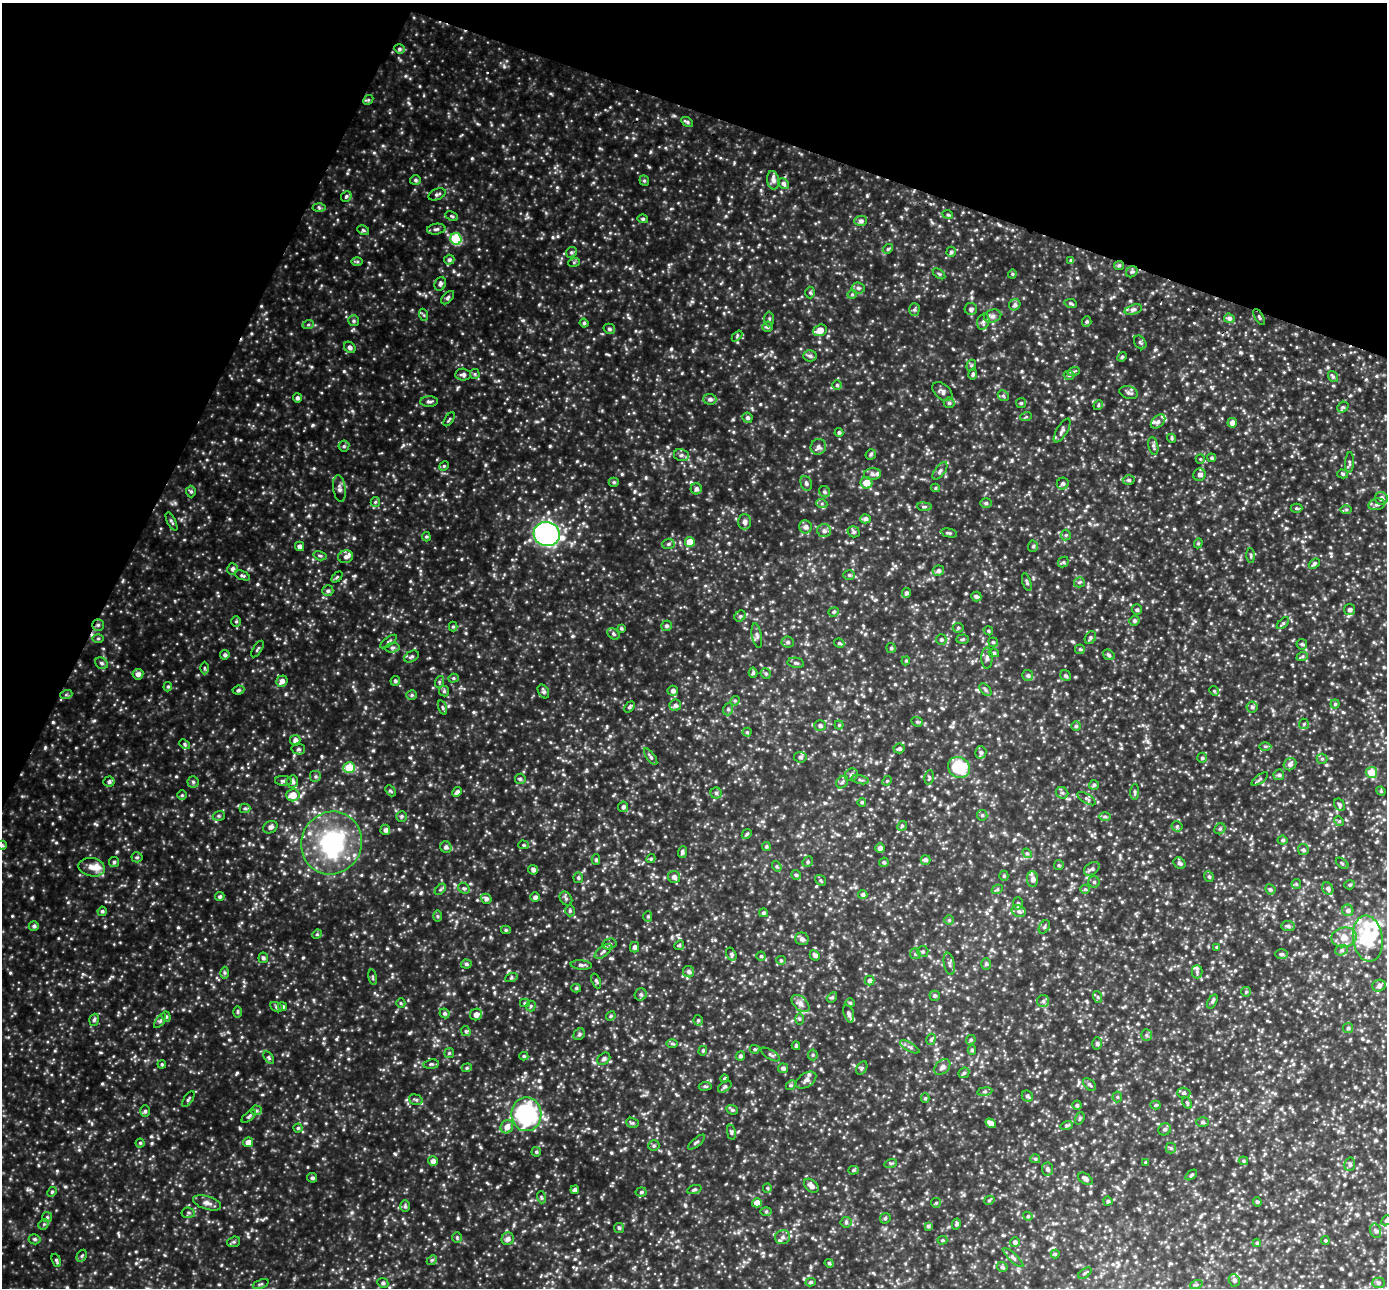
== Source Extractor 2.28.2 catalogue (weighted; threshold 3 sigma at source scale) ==
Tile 2 of 4 x 4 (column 2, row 1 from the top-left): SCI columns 1414-2798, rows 4055-5340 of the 5599 x 5666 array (HDU 1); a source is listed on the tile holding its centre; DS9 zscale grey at full resolution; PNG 1389 x 1290 px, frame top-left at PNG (2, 3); each listed source drawn as its Kron ellipse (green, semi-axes under 4 px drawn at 4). Shown black and unused: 19% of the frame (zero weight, under 2 of 3 exposures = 3% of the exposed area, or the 3 px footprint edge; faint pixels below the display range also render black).
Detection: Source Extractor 2.28.2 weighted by HDU 2 'WHT'; one run over the whole footprint, this tile lists its part. Background 0.407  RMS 0.059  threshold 0.266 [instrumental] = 3 sigma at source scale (4.5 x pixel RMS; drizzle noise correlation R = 1.50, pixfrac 1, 0.05/0.05 arcsec/px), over >= 5 px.
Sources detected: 778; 1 inside a brighter object's white glare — neither listed nor drawn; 19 inside a brighter listed object's ellipse — not listed separately; of the other 758, all 500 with FLUX_AUTO >= 6.54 (the completeness limit of this list) listed and drawn (258 fainter detections not listed), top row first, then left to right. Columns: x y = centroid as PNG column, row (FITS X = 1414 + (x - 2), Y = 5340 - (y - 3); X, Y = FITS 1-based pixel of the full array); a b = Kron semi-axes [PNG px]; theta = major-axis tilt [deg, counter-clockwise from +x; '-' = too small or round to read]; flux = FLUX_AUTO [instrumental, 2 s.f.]
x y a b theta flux
399 49 5 4 - 9.3
368 100 5 4 - 7.6
687 122 6 4 -31 10
415 180 5 4 - 9.8
773 180 9 6 -80 19
644 181 5 4 - 8.1
783 183 6 5 - 14
437 194 9 5 23 13
346 196 6 4 47 8
319 208 6 4 -3 8
948 215 5 3 - 7
452 216 7 4 -27 7.2
643 219 5 4 - 8.1
861 221 6 5 - 15
436 229 9 5 8 12
363 230 6 4 -29 7.7
456 239 6 5 - 280
888 249 5 4 - 7.8
571 252 6 5 - 8.4
951 252 5 4 - 10
449 260 5 5 - 11
1071 260 4 4 - 8.8
357 262 6 4 0 7.4
574 262 6 4 19 7
1119 265 5 4 - 7.9
1132 272 6 5 - 10
939 274 7 3 -36 6.7
1012 274 4 4 - 6.8
440 284 7 5 64 11
858 288 7 5 -8 11
810 293 6 4 -88 9
852 294 5 4 - 6.7
448 298 8 4 47 10
1070 303 6 4 -9 9.1
1015 305 6 5 - 13
971 309 6 6 - 13
914 310 6 5 - 9.9
1133 310 9 5 17 14
424 315 6 4 -71 7.2
993 316 9 6 16 17
1259 317 9 2 -59 6.6
1229 318 5 4 - 14
769 319 7 5 88 8.9
354 321 5 5 - 9.5
983 322 8 6 72 15
1087 322 5 4 - 7.4
584 323 4 4 - 8.2
308 325 6 4 19 7.1
767 327 5 5 - 11
609 329 6 5 - 10
820 330 7 5 20 43
737 336 6 4 48 6.9
1140 342 7 5 -54 9.3
350 347 6 5 - 16
810 356 6 5 - 14
1122 357 5 4 - 6.5
971 365 6 4 69 8
1074 371 6 4 19 7.8
475 374 5 5 - 7.7
973 374 5 4 - 10
463 375 8 6 -2 14
1069 375 5 5 - 7.4
1333 377 6 4 -54 8.9
837 385 4 4 - 7.5
942 392 11 7 -42 21
1129 392 9 6 -15 16
1003 396 6 5 - 9
297 398 5 4 - 13
710 399 6 5 - 15
429 401 9 5 2 13
949 403 5 5 - 11
1021 403 5 5 - 6.7
1098 405 5 4 - 6.8
1343 407 6 4 41 7.4
1026 417 6 3 19 6.6
747 418 5 5 - 12
449 419 8 3 56 6.6
1158 421 8 5 42 13
1232 423 5 5 - 26
1062 431 13 5 59 19
839 432 4 4 - 9.7
1172 438 5 4 - 7
344 446 5 5 - 8.6
1153 446 9 5 -78 13
818 447 8 7 - 19
871 454 5 5 - 9.9
681 455 7 6 - 16
1212 458 4 4 - 7.9
1200 459 5 4 - 7
1349 462 10 4 87 11
444 466 5 4 - 6.6
940 471 10 5 52 14
872 474 8 6 4 15
1343 474 5 4 - 8.3
1200 475 6 6 - 15
1129 480 6 4 -2 9.5
614 482 5 4 - 8.4
806 483 7 5 -69 12
866 483 6 5 - 70
1063 484 6 5 - 13
935 488 4 4 - 6.6
339 489 13 6 -82 20
696 489 5 5 - 15
191 492 6 5 - 8.1
825 492 6 5 - 10
1381 498 6 6 - 23
375 502 5 4 - 7.1
986 503 5 5 - 10
822 504 5 4 - 7.8
1377 504 8 6 11 15
924 507 7 4 -7 8
1296 508 6 4 0 7.6
1346 510 6 4 0 9.7
865 519 5 4 - 15
171 521 10 4 -63 9.3
744 522 7 6 - 16
805 527 6 6 - 20
824 531 7 6 - 18
854 532 6 5 - 10
949 533 8 4 -12 8.9
547 534 13 12 - 1400
1066 535 5 5 - 7.6
426 537 5 4 - 6.9
690 542 5 5 - 74
1198 543 5 4 - 6.8
668 544 6 5 - 9.4
299 546 5 4 - 19
1033 546 6 5 - 8.9
320 556 6 4 -15 9.3
1251 556 7 3 -89 7
346 557 7 6 - 19
1063 562 6 5 - 8
1314 564 6 4 39 11
233 569 6 5 - 15
938 571 5 5 - 16
242 575 8 4 -22 9.2
849 575 6 5 - 9.4
337 577 6 4 45 6.9
1027 582 9 4 -72 8.5
1079 582 5 5 - 7.9
328 591 5 5 - 12
906 593 5 4 - 11
976 596 5 4 - 12
1137 610 5 5 - 9.9
1349 610 5 5 - 15
834 612 5 4 - 7.2
740 616 6 5 - 9.1
236 621 5 4 - 6.6
1134 621 5 5 - 11
1283 623 7 4 43 8.7
98 625 6 5 - 10
666 626 5 5 - 11
453 627 5 4 - 6.9
621 628 4 4 - 7.5
958 628 5 5 - 8.3
988 631 5 4 - 6.9
613 634 7 5 -42 9.9
757 635 12 5 -79 14
98 638 6 4 1 7.3
1090 638 7 5 59 11
963 639 6 4 3 7.9
941 640 5 5 - 9.2
388 642 10 4 35 9.6
788 642 6 5 - 12
993 642 5 4 - 7.2
839 643 5 4 - 7.3
1302 644 5 5 - 9.4
392 648 7 5 5 11
891 648 5 5 - 8.3
257 649 9 4 57 8
1080 649 5 4 - 7.8
994 653 5 4 - 8.2
225 655 5 4 - 12
1109 655 6 5 - 11
411 657 8 5 29 10
1302 657 6 4 20 7.8
987 658 10 5 89 17
906 661 4 4 - 6.6
101 663 7 5 -31 10
796 663 8 5 -10 11
204 668 6 4 -90 6.6
753 673 5 4 - 7.6
766 673 5 5 - 8.4
138 674 5 5 - 19
1028 675 5 5 - 12
1065 676 6 5 - 9.2
453 678 5 4 - 6.6
282 681 6 5 - 23
395 681 5 4 - 10
439 682 6 4 73 6.6
168 687 5 4 - 7.1
238 690 6 4 9 9.5
985 690 7 4 -48 10
444 691 5 5 - 8.8
543 691 7 5 -59 12
673 691 5 5 - 16
1214 691 5 4 - 6.7
66 695 6 4 19 7.1
412 695 5 4 - 8.1
735 701 5 4 - 6.9
1335 704 4 4 - 7.3
675 705 6 5 - 14
629 707 6 4 50 9.8
1252 707 5 5 - 11
443 708 7 3 -71 6.9
728 709 6 5 - 9.8
917 722 6 4 -20 8.8
1304 724 5 5 - 6.6
820 725 6 5 - 13
839 725 4 4 - 6.9
1076 726 5 5 - 8.3
747 732 4 4 - 6.9
295 740 5 5 - 23
185 744 6 4 -44 8.1
1265 746 6 4 0 7.3
899 748 5 5 - 11
298 749 7 5 -13 11
981 752 6 5 - 11
651 757 10 4 -54 9.4
800 757 6 5 - 13
1202 758 5 4 - 8.7
1322 759 5 5 - 8.3
1290 764 7 6 - 17
959 767 11 10 - 200
349 768 6 5 - 130
1371 772 5 5 - 76
851 775 7 6 - 12
1279 775 5 5 - 11
316 776 6 6 - 12
929 777 7 4 81 8.3
520 779 5 5 - 9.2
1260 779 10 4 34 9.8
860 780 9 3 -13 8.5
283 781 8 5 -5 12
292 781 6 5 - 17
887 781 5 4 - 6.7
109 782 5 5 - 12
193 782 5 5 - 9.6
842 782 7 5 47 12
1094 785 5 5 - 9.5
390 791 6 4 -48 8.3
1381 791 5 4 - 6.9
457 792 5 4 - 16
1135 792 8 4 87 10
716 793 5 5 - 10
1062 793 6 5 - 11
182 795 4 4 - 7
293 795 6 6 - 61
1087 799 10 4 -31 11
862 802 4 4 - 8.2
1340 805 6 5 - 11
623 807 5 5 - 13
245 808 5 4 - 8.9
982 815 5 5 - 8.1
219 816 6 5 - 8.8
401 816 5 5 - 8.3
1105 817 6 4 -1 8.7
1339 821 5 4 - 6.8
902 826 5 4 - 7.1
1177 826 5 5 - 9
270 827 7 6 - 16
1220 829 6 5 - 8.6
385 830 5 5 - 17
747 834 5 4 - 6.9
1283 840 5 4 - 10
331 843 32 30 64 510
2 845 5 4 - 7.1
524 845 5 4 - 7.5
766 846 4 4 - 8.2
446 847 6 5 - 14
880 848 5 5 - 16
1303 850 6 5 - 10
682 852 6 4 85 10
1027 853 5 4 - 7.7
137 857 5 5 - 7.2
651 859 5 4 - 7.6
596 860 5 4 - 9.2
925 860 5 5 - 12
114 862 5 5 - 8.3
808 862 6 5 - 8.4
884 862 5 4 - 9.2
1180 863 6 5 - 14
1342 863 7 4 -37 7.5
1059 865 5 4 - 6.8
777 866 5 4 - 6.9
92 867 13 9 -10 38
1092 869 8 5 34 14
533 870 5 4 - 16
796 875 5 5 - 7.2
1004 876 5 4 - 7.9
1209 876 5 4 - 8
674 877 6 6 - 19
578 878 5 5 - 9.1
1033 879 8 5 89 20
820 880 6 4 -37 7.4
1094 882 5 5 - 9.5
1296 884 5 4 - 7.1
1350 885 5 4 - 8.2
464 888 6 5 - 8.8
1328 888 6 5 - 14
440 889 7 4 45 8.9
997 889 6 4 29 7.9
1085 889 5 4 - 7.3
1270 889 5 5 - 10
863 894 4 4 - 12
220 897 5 4 - 11
535 897 5 5 - 16
486 899 5 4 - 14
566 899 7 5 -54 12
1018 903 6 5 - 9.1
1348 910 6 5 - 15
102 911 4 4 - 9.1
570 911 5 4 - 8.6
1019 911 7 5 -23 15
763 913 4 4 - 9.6
437 916 6 4 -89 7.1
648 916 5 4 - 7.8
949 920 5 5 - 6.8
34 926 5 4 - 11
1288 926 7 5 -1 12
1044 927 7 5 60 8.9
506 930 5 4 - 7.6
317 934 5 4 - 6.6
1344 937 13 10 12 45
802 939 7 6 - 17
1368 939 23 15 -82 250
609 944 7 5 14 11
679 945 5 4 - 6.6
634 947 5 4 - 14
1217 947 4 3 - 7.4
1341 950 6 5 - 9.9
603 951 10 5 40 14
923 951 5 5 - 9.3
731 954 7 4 -59 8.5
915 954 6 5 - 8.5
1281 954 6 5 - 9.7
815 955 5 4 - 14
761 956 4 4 - 6.6
263 958 5 5 - 11
781 960 5 4 - 6.7
466 964 5 4 - 9
949 964 11 5 -78 15
986 964 6 5 - 9.9
581 965 10 4 -5 13
689 972 6 5 - 15
1197 972 6 5 - 12
225 973 6 4 -90 8.3
373 977 8 3 -81 6.7
511 978 6 4 19 7.1
869 980 5 5 - 16
596 981 8 4 -68 8.4
1379 986 7 6 - 17
576 988 5 4 - 8.2
1246 992 5 4 - 7.2
641 994 6 5 - 12
935 996 5 5 - 9.4
832 997 5 4 - 9.3
1098 997 6 4 -71 7.6
1043 1001 6 6 - 12
1212 1002 7 4 59 9.2
401 1003 5 4 - 6.7
525 1003 5 4 - 7.8
800 1003 10 6 -43 23
850 1003 5 4 - 6.8
531 1006 5 5 - 7.6
276 1007 6 4 -29 9.3
282 1007 4 4 - 11
238 1012 6 4 -89 7.2
444 1013 5 4 - 11
476 1014 6 5 - 27
849 1014 9 5 -74 13
611 1016 5 4 - 6.9
166 1017 5 4 - 7.8
799 1019 6 4 -88 6.8
94 1020 6 4 71 9.7
698 1020 5 4 - 8.5
160 1021 8 4 55 9.8
1348 1028 5 5 - 7.9
466 1031 5 4 - 7.3
579 1034 6 5 - 8.4
1146 1035 6 5 - 10
931 1039 6 4 71 9.7
971 1040 5 4 - 7.8
1097 1043 6 4 -86 11
672 1044 6 4 0 7.5
796 1046 4 3 - 7.3
910 1047 11 3 -30 11
755 1049 5 4 - 7.5
972 1050 4 4 - 8.4
703 1051 5 4 - 6.9
449 1053 5 5 - 7.2
770 1055 10 4 -33 11
813 1055 5 5 - 8.3
524 1056 4 4 - 7.9
740 1056 4 4 - 11
269 1058 7 4 -59 8.2
604 1059 7 5 42 11
162 1064 4 3 - 6.7
431 1064 8 4 8 9.1
942 1067 9 6 44 17
467 1068 5 4 - 7.5
783 1068 5 5 - 14
862 1068 7 5 61 8.7
964 1073 6 5 - 8
725 1079 4 4 - 8.2
806 1080 11 7 34 18
1089 1084 7 5 -43 10
791 1085 5 4 - 6.7
705 1086 6 4 6 7.6
725 1087 7 4 36 10
985 1092 7 4 8 8.7
1184 1093 6 5 - 9.6
1027 1096 6 5 - 11
1117 1097 5 5 - 7.7
925 1098 5 4 - 7.8
188 1099 9 4 56 9.2
416 1100 7 5 -15 11
1187 1103 6 4 -57 7.5
1077 1105 4 4 - 9.5
1156 1105 5 4 - 6.7
256 1110 5 5 - 7.7
732 1110 6 4 -20 8.7
145 1111 6 5 - 9.1
526 1114 17 15 90 590
249 1116 9 4 39 8.4
1080 1118 6 4 73 8.1
1203 1122 6 5 - 10
632 1123 6 5 - 9.1
991 1123 5 4 - 26
1067 1125 6 4 18 8.1
507 1127 7 6 - 33
298 1128 4 4 - 7.5
1165 1129 6 6 - 11
731 1132 7 4 -79 8.7
248 1142 5 5 - 29
696 1142 10 4 40 10
140 1143 4 4 - 6.7
654 1146 6 5 - 8.9
1171 1148 5 5 - 8.1
536 1152 5 4 - 7.8
1035 1159 5 4 - 7.7
433 1161 5 5 - 19
1243 1161 5 4 - 7
1146 1162 4 4 - 7.5
891 1163 6 4 16 7.7
1350 1164 7 5 79 11
1047 1169 6 5 - 14
854 1170 5 4 - 8.2
1191 1175 7 3 37 7
312 1178 5 5 - 9.2
1085 1179 8 5 -35 17
811 1186 8 5 -42 22
767 1188 5 4 - 6.8
575 1190 4 4 - 15
694 1190 7 4 19 8.1
52 1192 5 4 - 6.6
641 1192 5 4 - 8.3
541 1197 6 3 -72 7.2
989 1200 5 4 - 6.6
1108 1201 4 4 - 8.5
1257 1202 5 4 - 7.1
207 1203 15 6 -18 24
757 1203 5 4 - 39
936 1203 5 4 - 7.1
405 1206 6 5 - 9.3
766 1212 6 4 1 7.4
188 1213 7 5 -6 9.6
1028 1216 5 4 - 6.8
47 1217 5 5 - 8
885 1218 6 5 - 7.4
1386 1220 6 4 46 7.2
846 1222 5 5 - 8.8
44 1224 6 4 44 8.9
956 1224 5 4 - 8.9
928 1226 4 4 - 9.6
619 1228 5 5 - 8.9
1376 1231 7 5 -73 12
457 1237 5 4 - 7.3
782 1237 7 7 - 18
35 1239 6 5 - 9.8
508 1239 6 6 - 19
942 1240 5 4 - 6.8
1325 1241 4 4 - 6.5
234 1242 6 5 - 8.6
1015 1242 5 5 - 13
1257 1243 4 4 - 7.3
1055 1254 4 4 - 7.1
82 1256 6 4 59 8.3
1013 1257 13 3 -43 12
56 1260 7 3 -68 8.3
432 1260 5 4 - 7
829 1263 5 4 - 8.1
1002 1267 5 5 - 10
1085 1273 8 4 36 8.4
1234 1280 6 5 - 13
811 1282 5 4 - 8.1
383 1283 5 5 - 12
1379 1283 6 5 - 9.9
261 1284 8 3 21 6.6
1196 1285 6 4 18 7.4
Overlapping masked pixels (flux is a lower limit): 2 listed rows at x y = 1119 265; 98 625
Isophote crosses this tile's border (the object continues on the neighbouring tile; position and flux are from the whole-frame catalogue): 3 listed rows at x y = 2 845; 1368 939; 1386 1220
Unlisted compact peaks at least as high as the median listed source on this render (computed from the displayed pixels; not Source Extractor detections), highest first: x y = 403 445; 867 196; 352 411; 733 419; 383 191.